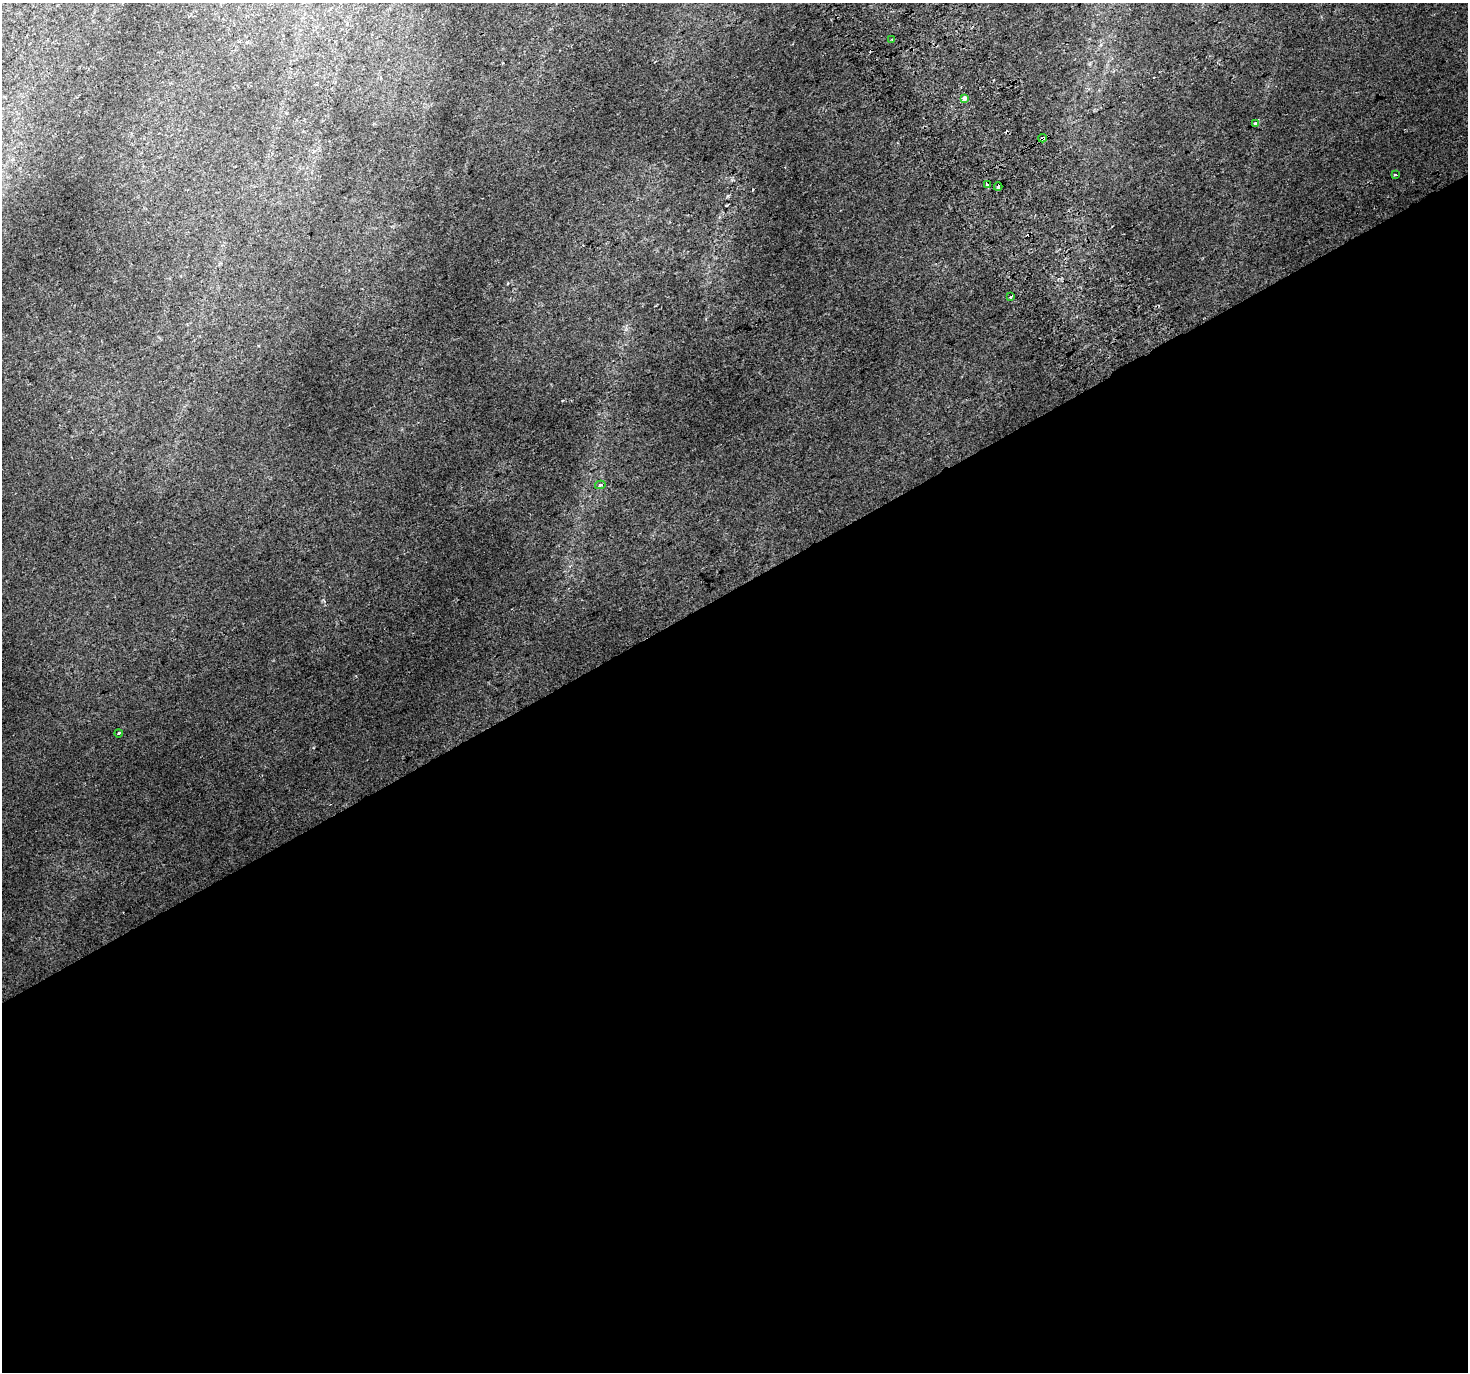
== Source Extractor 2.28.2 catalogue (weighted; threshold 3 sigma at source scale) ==
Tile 15 of 4 x 4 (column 3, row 4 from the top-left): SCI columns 2975-4440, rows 199-1568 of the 5943 x 5816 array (HDU 1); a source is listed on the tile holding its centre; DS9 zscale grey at full resolution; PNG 1470 x 1374 px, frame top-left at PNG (2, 3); each listed source drawn as its Kron ellipse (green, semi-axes under 4 px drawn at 4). Shown black and unused: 57% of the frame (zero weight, under 2 of 3 exposures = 3% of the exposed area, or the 3 px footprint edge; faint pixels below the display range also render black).
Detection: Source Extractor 2.28.2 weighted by HDU 2 'WHT'; one run over the whole footprint, this tile lists its part. Background 0.0214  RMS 0.0069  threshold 0.0309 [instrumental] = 3 sigma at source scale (4.5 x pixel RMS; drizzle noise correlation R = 1.50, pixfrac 1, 0.0396/0.0396 arcsec/px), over >= 5 px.
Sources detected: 14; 4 cosmic-ray / hot-pixel residue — neither listed nor drawn; the other 10 listed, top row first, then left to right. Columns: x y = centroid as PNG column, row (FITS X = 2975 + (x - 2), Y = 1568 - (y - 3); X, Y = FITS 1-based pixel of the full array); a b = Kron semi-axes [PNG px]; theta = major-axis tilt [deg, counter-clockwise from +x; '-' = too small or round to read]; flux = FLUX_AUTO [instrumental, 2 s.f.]
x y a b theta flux
892 39 3 2 - 1.8
964 98 4 3 - 6.7
1255 124 4 3 - 8
1042 138 4 3 - 5.8
1396 175 3 3 - 3.4
987 184 4 3 - 3.9
998 187 4 3 - 5.2
1010 297 4 3 - 1.9
600 485 5 4 - 1.6
119 733 4 3 - 4.1
Overlapping masked pixels (flux is a lower limit): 2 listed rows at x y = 1042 138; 998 187